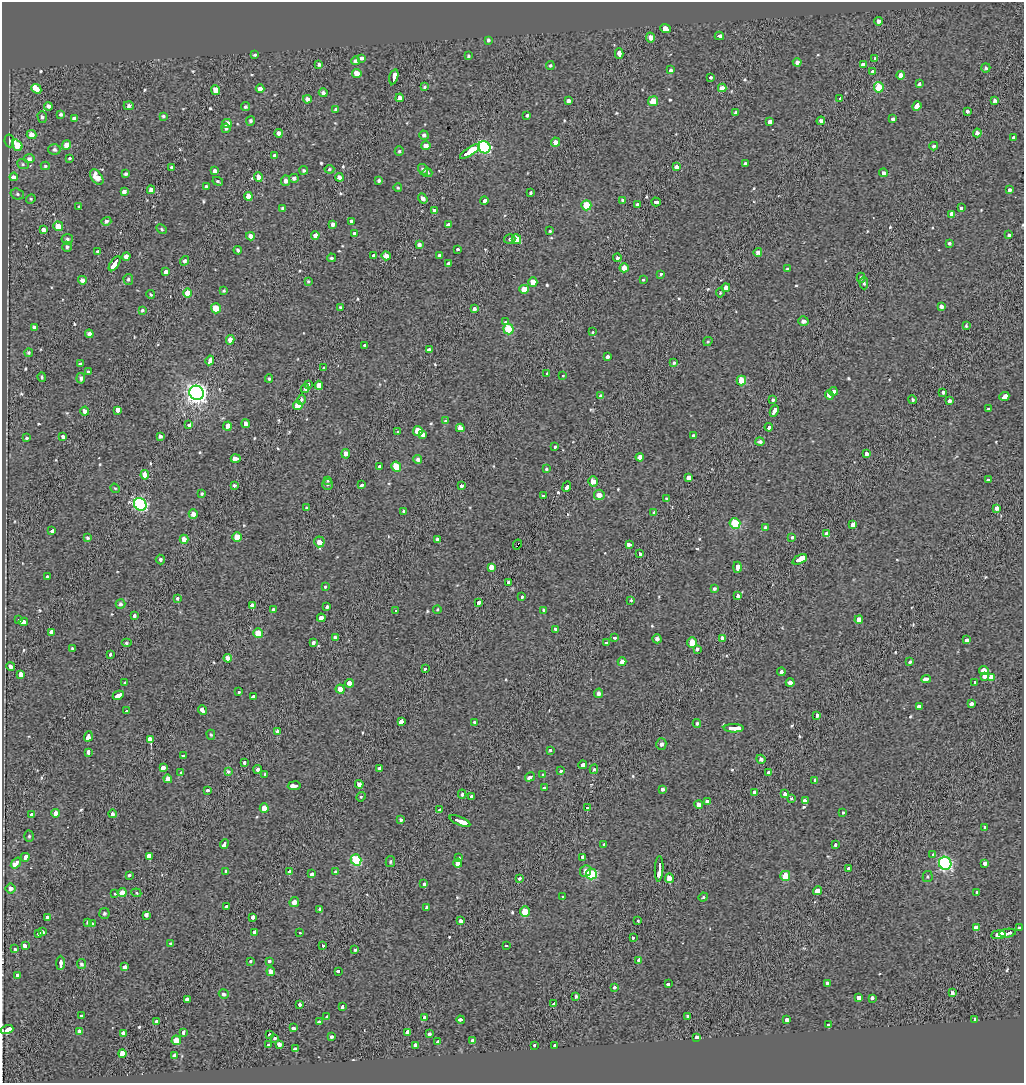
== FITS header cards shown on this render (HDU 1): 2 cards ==
NAXIS1  =                 1022
NAXIS2  =                 1081

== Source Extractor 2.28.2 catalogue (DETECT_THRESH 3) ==
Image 1022 x 1081 px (HDU 1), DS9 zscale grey, 1 PNG px = 1 image px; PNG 1026 x 1085 px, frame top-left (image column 1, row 1081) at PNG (2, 2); each listed source drawn as its Kron ellipse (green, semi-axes under 4 px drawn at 4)
Background -0.0494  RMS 0.038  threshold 0.114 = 3 sigma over >= 5 px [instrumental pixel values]
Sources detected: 584; of the 584, the 500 brightest by FLUX_AUTO listed and drawn (84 fainter detections omitted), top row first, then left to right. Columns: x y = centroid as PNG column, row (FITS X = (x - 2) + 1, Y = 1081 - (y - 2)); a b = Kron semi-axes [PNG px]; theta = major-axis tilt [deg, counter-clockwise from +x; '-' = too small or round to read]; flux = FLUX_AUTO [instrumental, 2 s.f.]
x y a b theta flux
878 21 4 4 - 8.7
665 29 5 4 - 130
719 36 4 3 - 68
651 37 5 4 - 16
488 40 4 3 - 5.1
619 54 5 3 - 160
255 55 4 3 - 5.1
468 56 4 4 - 3.4
875 58 3 3 - 3.8
362 59 4 3 - 46
355 61 4 4 - 6.1
797 62 4 4 - 8.2
319 64 4 3 - 6.1
550 65 4 4 - 3.7
863 65 4 3 - 49
986 68 5 4 - 4.6
671 70 3 3 - 24
872 71 3 3 - 18
357 73 5 4 - 27
901 75 4 4 - 17
394 77 8 3 74 110
710 78 3 3 - 40
919 84 4 3 - 28
424 87 4 3 - 3.7
879 87 5 5 - 60
722 88 4 4 - 19
36 89 5 4 - 77
260 89 4 4 - 11
216 90 5 4 - 28
323 93 4 4 - 8.8
400 98 4 4 - 10
840 98 4 3 - 35
307 99 4 4 - 13
569 101 4 4 - 9.3
653 101 5 5 - 48
994 101 3 3 - 6
48 106 4 4 - 8.7
129 106 5 4 - 7.5
917 106 5 3 - 210
245 107 4 4 - 5.3
336 109 4 3 - 5.8
967 111 3 3 - 25
736 112 4 3 - 8.5
61 114 4 4 - 5.4
163 116 4 4 - 4
527 116 3 3 - 24
42 117 6 4 -71 5.6
74 119 4 4 - 13
893 119 3 3 - 47
250 121 5 4 - 5.3
821 121 4 4 - 8.3
770 122 3 3 - 190
227 123 5 4 - 20
226 128 5 4 - 5.9
279 133 4 4 - 14
977 133 4 4 - 9.4
32 135 5 4 - 17
424 135 5 4 - 6.7
1013 138 4 3 - 35
9 141 6 4 -81 6.1
555 142 4 4 - 17
17 145 6 4 -52 71
67 145 5 4 - 27
426 146 5 4 - 15
934 146 4 4 - 5
484 147 6 6 - 310
54 150 6 5 - 6.3
399 151 5 4 - 4.5
470 152 11 3 33 2300
274 155 4 3 - 150
69 158 3 3 - 26
29 159 5 4 - 9.1
745 163 4 3 - 5.1
23 164 6 5 - 4.2
45 166 4 4 - 4
171 167 3 3 - 13
677 167 4 4 - 16
329 169 5 4 - 3.7
423 169 6 4 -56 9.1
304 170 4 4 - 4.8
215 171 4 4 - 8.1
427 173 5 4 - 5.9
883 173 4 3 - 53
126 174 4 3 - 5
14 177 4 3 - 48
97 177 9 5 -54 28
258 177 4 4 - 18
339 177 4 4 - 13
294 178 5 4 - 6.8
218 181 5 2 - 4.2
285 181 5 4 - 10
379 181 4 3 - 6
206 187 3 3 - 12
398 188 4 3 - 3.3
151 190 4 4 - 12
1010 190 3 3 - 24
124 191 4 3 - 39
530 193 3 3 - 22
17 194 7 5 -17 5.4
248 196 4 4 - 21
423 198 5 4 - 9.2
31 199 5 4 - 3.3
623 200 4 3 - 18
484 201 4 3 - 45
656 202 5 3 - 66
586 205 5 5 - 82
638 205 4 3 - 29
79 206 3 3 - 21
282 208 3 3 - 4.1
961 208 3 3 - 17
434 210 3 3 - 55
952 214 4 3 - 99
106 221 5 4 - 7.1
352 222 4 3 - 38
333 224 4 4 - 9.9
448 225 4 3 - 41
58 226 5 4 - 34
44 229 3 3 - 95
162 229 5 4 - 3.8
550 231 3 3 - 3.7
354 233 3 3 - 81
315 235 4 4 - 11
1009 235 4 3 - 4.7
250 236 4 4 - 17
67 239 5 5 - 6.1
510 239 5 4 - 4.6
516 239 5 4 - 69
950 243 3 3 - 43
419 245 4 4 - 8.1
67 247 5 5 - 5.5
458 249 3 3 - 31
238 250 4 3 - 4.8
97 251 4 3 - 3.2
758 252 4 4 - 10
373 255 4 3 - 44
439 255 4 3 - 27
386 256 4 4 - 17
126 257 4 4 - 14
331 258 4 4 - 4.6
617 258 4 3 - 5.9
185 261 5 4 - 6.8
115 264 8 3 56 170
449 264 4 3 - 210
624 268 4 4 - 27
787 269 4 4 - 3.5
165 272 4 3 - 52
661 274 3 3 - 19
861 278 5 3 - 4.7
128 279 5 5 - 5.5
643 279 3 3 - 12
82 280 4 4 - 13
308 281 3 3 - 2.9
533 282 4 4 - 22
864 283 6 4 -89 4.9
726 288 4 4 - 16
524 289 5 4 - 31
224 291 3 3 - 3.8
187 293 4 4 - 41
720 293 4 3 - 3.3
151 294 4 4 - 3.4
941 306 4 3 - 11
216 308 5 5 - 49
340 308 4 3 - 4.9
474 309 4 3 - 8
142 310 3 3 - 3.4
506 321 3 3 - 35
803 321 5 4 - 9.9
966 326 3 3 - 3.8
34 327 4 3 - 6
508 329 5 5 - 84
593 332 3 3 - 3.2
89 334 4 4 - 12
230 340 4 4 - 19
708 341 5 4 - 3
365 345 3 3 - 32
429 350 4 4 - 7.3
29 353 4 4 - 4
607 357 3 3 - 54
210 360 5 3 - 90
674 363 4 4 - 4.8
80 364 4 3 - 5.4
324 368 3 3 - 21
88 372 3 3 - 11
547 374 3 3 - 39
563 376 3 3 - 8.8
42 377 4 3 - 3.7
81 378 5 4 - 6.9
269 379 4 3 - 3.9
741 380 5 5 - 55
308 384 3 3 - 46
319 385 4 4 - 26
305 388 4 4 - 9.5
833 391 4 3 - 48
943 392 3 3 - 33
197 393 7 7 - 1400
829 395 4 3 - 67
601 396 4 3 - 6.3
1004 396 5 3 - 160
912 399 4 4 - 3.9
301 400 5 3 - 5
773 400 3 3 - 3.9
949 401 3 3 - 31
298 406 4 4 - 38
989 409 3 3 - 60
118 410 4 3 - 73
85 411 4 4 - 13
774 411 6 3 63 61
446 421 4 4 - 5.6
246 424 4 4 - 13
189 425 3 3 - 26
227 426 4 3 - 100
769 427 4 3 - 82
460 428 4 4 - 19
418 431 5 5 - 51
398 432 3 3 - 55
423 434 4 4 - 36
694 435 4 3 - 35
160 436 4 3 - 6.3
63 437 4 3 - 6.2
27 438 3 3 - 29
760 442 4 4 - 7.9
554 446 3 3 - 24
346 454 5 4 - 15
866 454 4 3 - 8.4
640 457 4 4 - 14
236 458 5 3 - 85
418 459 4 4 - 7.4
380 467 3 3 - 46
396 467 5 5 - 58
546 469 3 3 - 4
145 475 5 4 - 36
688 478 4 3 - 190
327 480 3 3 - 21
988 480 4 3 - 26
593 481 5 4 - 20
328 484 5 5 - 6.4
234 485 3 3 - 24
362 485 4 3 - 31
461 485 3 3 - 47
567 487 5 3 - 73
115 488 5 4 - 2.9
202 494 4 4 - 3.4
599 495 5 5 - 25
543 496 3 3 - 23
666 499 3 2 - 3
140 504 6 6 - 390
307 508 3 3 - 25
997 508 4 3 - 10
403 511 3 3 - 4.7
654 513 4 3 - 81
193 514 4 4 - 17
735 524 5 5 - 140
853 525 4 3 - 100
765 527 4 3 - 4.3
52 531 3 3 - 170
827 534 4 3 - 240
237 537 5 4 - 39
792 537 3 3 - 17
87 538 4 4 - 4.3
184 539 4 4 - 18
438 539 4 4 - 9.2
319 542 5 5 - 22
517 545 5 2 - 3.2
629 545 3 3 - 120
640 554 4 3 - 65
800 559 8 3 24 1400
160 560 5 4 - 5.8
491 567 4 3 - 150
737 567 5 3 - 140
47 577 3 3 - 24
509 582 3 3 - 61
325 586 3 3 - 18
714 589 4 4 - 5.3
737 595 3 3 - 120
522 597 3 3 - 19
178 598 3 3 - 16
631 600 4 3 - 3.3
478 602 4 3 - 38
120 604 5 5 - 5.9
252 605 4 4 - 11
327 607 3 3 - 26
273 609 3 3 - 8.6
396 610 3 2 - 2.9
437 610 4 3 - 3.1
544 610 3 3 - 59
134 616 4 3 - 22
321 618 4 4 - 14
19 620 4 3 - 130
859 620 4 4 - 21
23 622 5 3 - 110
555 629 3 3 - 26
52 632 3 3 - 140
258 633 5 4 - 44
335 637 4 3 - 8.3
615 638 3 3 - 16
722 638 4 3 - 39
657 639 4 4 - 8.9
966 640 4 3 - 28
313 642 4 3 - 23
126 643 5 4 - 3.9
607 643 4 3 - 35
692 643 5 4 - 49
72 648 3 3 - 3.3
697 649 3 3 - 20
110 654 3 3 - 29
228 658 4 4 - 19
910 661 3 3 - 43
622 662 4 4 - 16
11 666 4 4 - 9.4
425 669 3 3 - 51
984 671 4 4 - 33
781 672 4 3 - 92
21 674 4 3 - 140
984 676 4 3 - 50
991 677 4 4 - 35
926 679 5 3 - 90
125 683 3 3 - 15
350 683 4 3 - 100
790 683 4 3 - 70
974 683 3 3 - 14
340 689 4 4 - 22
239 692 3 3 - 19
599 693 5 4 - 9.7
118 695 6 3 26 100
253 696 4 3 - 53
971 704 3 3 - 120
919 706 4 3 - 41
202 710 5 3 - 62
127 711 3 3 - 16
817 715 3 3 - 59
401 722 4 3 - 110
475 722 3 3 - 5.5
697 723 4 3 - 3.9
734 728 10 3 -1 230
277 732 3 3 - 86
211 735 5 4 - 3.6
88 736 5 3 - 200
151 739 4 3 - 810
661 744 6 5 - 6.6
550 750 3 3 - 3.2
89 752 4 3 - 62
183 756 3 3 - 43
761 759 5 4 - 6.9
244 763 3 3 - 30
583 765 4 3 - 50
163 768 4 3 - 59
380 768 4 3 - 7.6
258 769 4 3 - 8.7
594 769 5 4 - 3.9
228 771 4 4 - 5
560 771 3 3 - 37
181 772 3 3 - 13
769 773 3 3 - 85
265 774 4 3 - 4.2
543 775 4 4 - 3
530 777 5 3 - 53
168 779 4 4 - 17
815 780 4 3 - 32
359 784 4 4 - 13
294 786 6 3 9 120
544 787 3 3 - 47
663 789 4 3 - 50
207 790 3 3 - 33
754 793 4 3 - 99
785 793 4 3 - 31
462 794 4 3 - 4.3
361 797 5 4 - 3.2
472 797 3 3 - 55
791 798 3 3 - 3.5
707 801 3 3 - 28
805 801 4 3 - 110
699 805 4 4 - 14
264 808 4 4 - 20
587 808 3 3 - 34
439 810 3 3 - 26
843 812 3 3 - 15
56 813 4 4 - 20
113 814 4 4 - 8.2
32 815 4 4 - 39
401 819 3 3 - 16
460 821 11 3 -23 230
985 827 4 3 - 3.7
29 836 5 4 - 4.2
224 844 5 3 - 53
604 845 3 3 - 17
835 845 3 3 - 23
933 854 3 3 - 20
149 856 4 4 - 170
25 857 4 3 - 63
583 857 3 3 - 35
458 858 4 3 - 25
356 860 6 5 - 170
390 861 5 4 - 4.4
16 863 6 4 52 39
458 863 4 4 - 17
945 863 6 6 - 390
985 863 4 3 - 48
659 869 13 3 87 220
848 869 3 3 - 37
226 871 3 3 - 37
585 871 6 5 - 14
290 872 3 3 - 270
335 872 3 3 - 17
312 874 4 3 - 39
591 874 5 5 - 140
129 875 3 3 - 15
785 876 5 5 - 66
928 877 5 5 - 3.7
520 878 3 3 - 24
669 878 5 4 - 21
424 884 3 3 - 31
10 888 5 5 - 12
817 891 4 3 - 150
977 892 4 3 - 19
114 893 3 3 - 16
122 893 4 4 - 27
136 893 5 4 - 2.9
563 897 3 3 - 16
703 897 5 4 - 3.3
294 902 5 4 - 14
226 907 3 3 - 19
427 908 3 3 - 28
320 909 4 3 - 6.4
525 912 5 4 - 54
104 913 5 5 - 5.1
146 915 4 3 - 73
48 917 3 3 - 27
253 917 4 3 - 48
638 920 3 3 - 31
460 921 4 3 - 37
88 922 4 4 - 5.5
92 923 3 3 - 12
976 927 3 3 - 120
1019 927 3 3 - 34
43 932 3 3 - 65
255 932 3 3 - 45
39 933 3 3 - 43
299 933 3 3 - 19
1007 933 8 3 6 240
998 935 7 3 7 140
633 937 3 3 - 21
170 943 3 3 - 23
323 945 3 3 - 27
506 945 3 3 - 9.6
25 946 4 3 - 69
15 949 4 3 - 26
355 950 3 3 - 3.1
639 960 4 3 - 33
269 961 3 3 - 25
251 962 3 3 - 12
60 963 7 3 89 150
81 964 5 4 - 5.3
125 967 3 3 - 140
271 971 4 4 - 12
338 971 3 3 - 23
17 975 3 3 - 38
827 983 3 3 - 22
668 984 3 3 - 29
615 987 3 3 - 47
952 993 4 3 - 6.4
224 994 5 4 - 7.2
576 996 4 3 - 4
859 998 4 3 - 74
872 998 3 3 - 29
187 999 4 3 - 57
554 1004 3 3 - 29
300 1005 4 3 - 24
343 1006 4 3 - 58
81 1016 3 3 - 20
687 1016 3 3 - 4.6
327 1017 3 3 - 19
425 1017 4 3 - 44
975 1019 3 3 - 120
461 1020 4 3 - 44
787 1020 4 3 - 49
156 1021 4 3 - 36
319 1022 4 3 - 20
829 1025 4 3 - 34
294 1028 3 3 - 33
7 1029 6 3 17 160
79 1031 4 3 - 6.9
184 1032 3 3 - 91
408 1032 3 3 - 220
123 1033 4 4 - 8.6
269 1034 3 3 - 33
429 1034 3 3 - 21
331 1037 4 3 - 9.5
697 1037 3 3 - 72
275 1038 3 3 - 20
176 1040 5 4 - 43
473 1041 4 4 - 14
438 1042 4 3 - 57
279 1044 4 3 - 53
268 1045 3 3 - 15
415 1045 3 3 - 40
535 1045 3 3 - 20
555 1046 3 3 - 17
295 1049 4 3 - 90
122 1054 4 4 - 680
174 1056 4 3 - 45
At the frame edge (FLAGS 8, measured only in part): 1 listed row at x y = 7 1029
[84 fainter detections neither listed nor drawn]